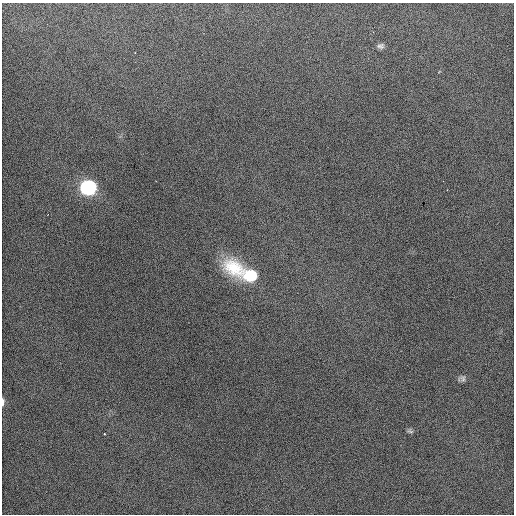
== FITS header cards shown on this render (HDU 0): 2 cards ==
NAXIS1  =                  512 / Axis length
NAXIS2  =                  512 / Axis length

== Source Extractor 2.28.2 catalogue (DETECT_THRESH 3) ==
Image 512 x 512 px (HDU 0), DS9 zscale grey, 1 PNG px = 1 image px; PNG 516 x 516 px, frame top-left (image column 1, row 512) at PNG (2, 3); no overlay
Background 473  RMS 2.5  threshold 7.48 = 3 sigma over >= 5 px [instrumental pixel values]
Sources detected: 8; all 8 listed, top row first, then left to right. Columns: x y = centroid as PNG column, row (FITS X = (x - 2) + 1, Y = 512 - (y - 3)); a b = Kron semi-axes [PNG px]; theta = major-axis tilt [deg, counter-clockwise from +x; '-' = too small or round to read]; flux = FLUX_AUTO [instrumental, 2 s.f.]
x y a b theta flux
381 46 8 6 1 490
88 188 10 9 - 29000
447 190 2 2 - 100
234 268 29 19 -34 6900
250 275 13 11 -2 6700
463 378 9 9 - 620
3 402 8 3 89 480
410 431 9 6 -22 410
At the frame edge (FLAGS 8, measured only in part): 1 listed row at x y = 3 402